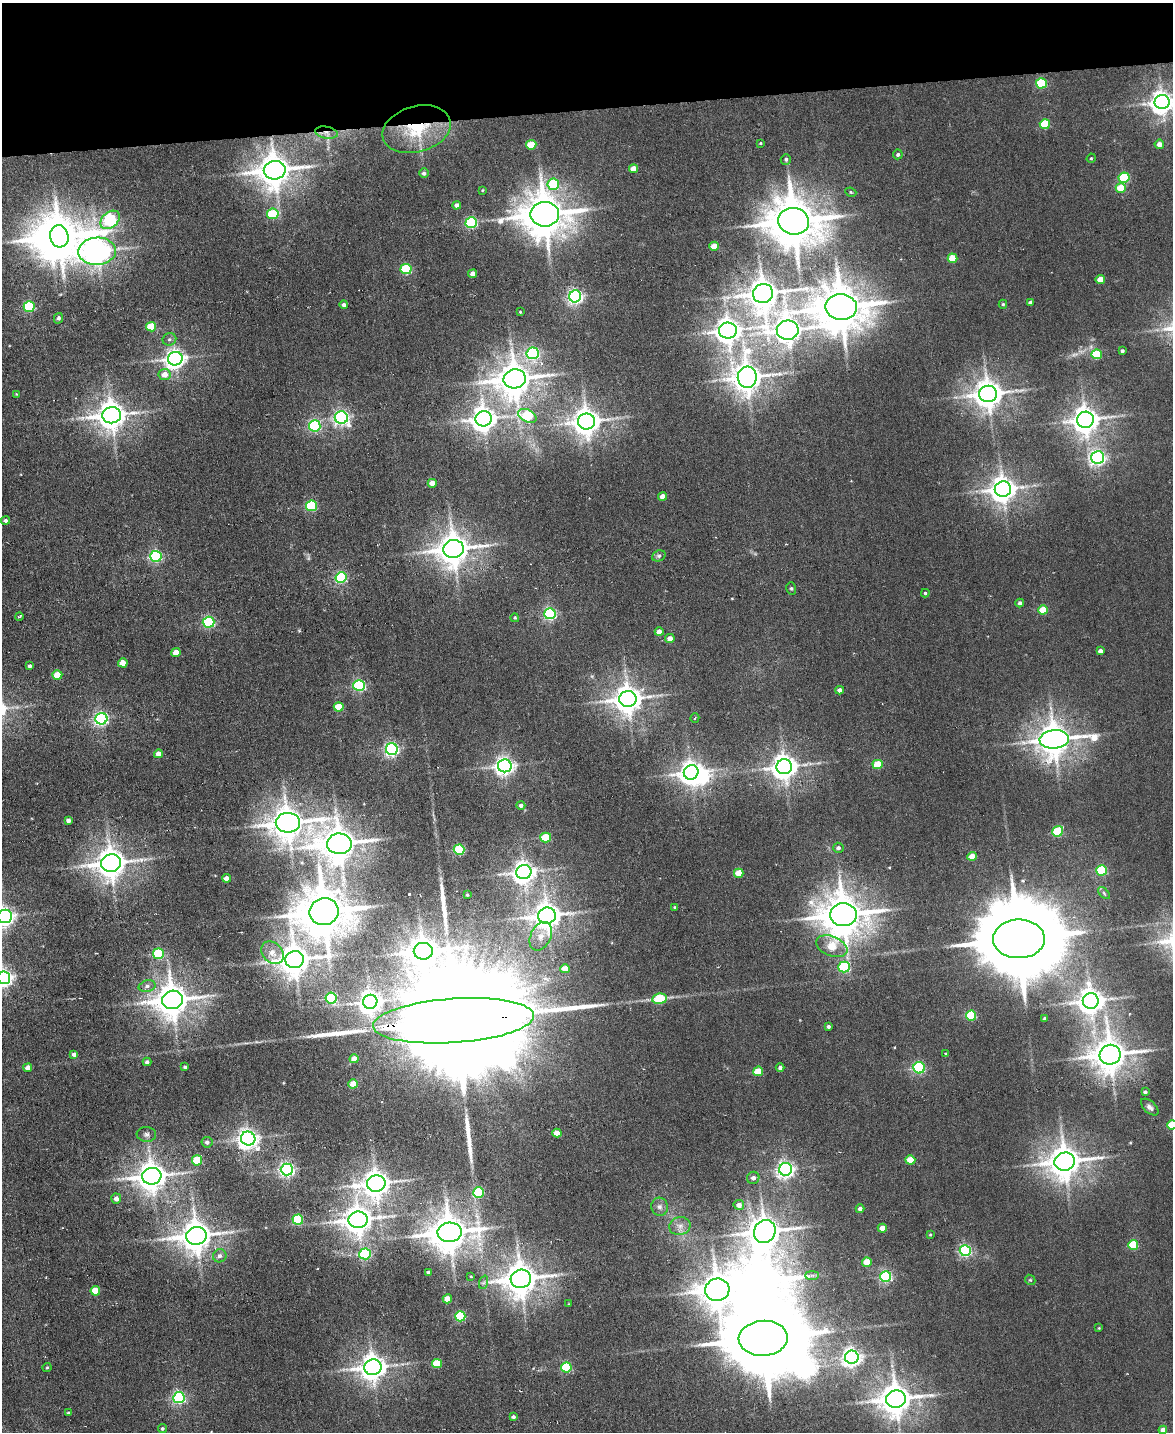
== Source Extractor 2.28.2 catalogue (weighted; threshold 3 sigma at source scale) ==
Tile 3 of 4 x 3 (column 3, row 1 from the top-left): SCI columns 2341-3511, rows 3098-4527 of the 4681 x 4658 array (HDU 1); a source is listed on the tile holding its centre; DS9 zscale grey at full resolution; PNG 1175 x 1434 px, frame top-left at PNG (2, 3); each listed source drawn as its Kron ellipse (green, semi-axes under 4 px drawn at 4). Shown black and unused: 7% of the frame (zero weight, under 3 of 6 exposures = <1% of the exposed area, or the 3 px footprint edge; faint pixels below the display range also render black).
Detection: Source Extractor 2.28.2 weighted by HDU 2 'WHT'; one run over the whole footprint, this tile lists its part. Background 0.00663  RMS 0.0082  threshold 0.0334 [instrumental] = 3 sigma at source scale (4.09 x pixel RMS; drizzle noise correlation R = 1.36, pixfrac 0.8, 0.05/0.05 arcsec/px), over >= 5 px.
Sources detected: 217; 1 too faint to see at this stretch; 4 inside a brighter object's white glare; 3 long thin detections or spike segments (spike, bleed or trail) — neither listed nor drawn; the other 209 listed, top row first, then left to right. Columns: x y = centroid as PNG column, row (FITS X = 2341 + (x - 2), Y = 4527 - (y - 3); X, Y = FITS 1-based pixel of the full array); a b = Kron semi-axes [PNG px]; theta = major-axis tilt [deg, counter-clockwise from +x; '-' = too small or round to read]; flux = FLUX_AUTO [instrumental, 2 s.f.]
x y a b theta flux
1041 83 5 5 - 55
1162 102 7 7 - 670
1045 124 5 5 - 36
417 129 35 23 16 47
326 133 11 6 -11 4.8
761 143 3 3 - 0.79
1159 144 5 4 - 5
531 145 5 4 - 24
898 154 5 4 - 1.7
1091 158 5 4 - 0.86
786 159 5 5 - 1.6
633 169 4 4 - 8
275 170 11 9 11 1600
424 173 5 4 - 2.3
1124 178 5 5 - 62
553 184 6 5 - 40
1121 188 5 5 - 18
482 190 4 3 - 0.58
851 192 6 4 -23 1.1
457 205 4 4 - 3.2
273 214 6 5 - 41
545 214 14 12 0 2900
110 220 11 7 42 130
794 221 15 13 -8 3900
471 223 5 5 - 97
59 236 11 9 -77 2600
714 246 5 4 - 13
97 251 19 13 3 920
952 258 5 4 - 17
406 269 5 5 - 56
473 274 4 4 - 5.1
1100 279 4 4 - 9.6
763 293 10 9 - 1400
575 296 6 6 - 260
1030 303 4 3 - 2.2
1003 304 4 4 - 1.1
344 305 4 4 - 2.2
29 306 5 5 - 75
841 307 16 13 -2 3500
520 312 3 2 - 0.69
58 318 5 4 - 2.2
151 327 5 4 - 28
728 330 9 8 - 850
788 330 11 9 -2 1000
169 339 7 6 - 2
1122 351 3 3 - 1.5
533 353 6 6 - 120
1097 354 5 5 - 40
175 359 7 6 - 450
165 375 6 5 - 8.2
747 377 10 9 - 1300
515 379 11 9 13 1800
16 394 4 3 - 0.59
988 394 9 8 - 1200
112 415 9 8 - 1200
527 416 10 6 -26 49
341 417 6 6 - 260
484 419 8 7 - 830
1085 420 8 8 - 1000
586 421 8 8 - 1000
315 426 6 5 - 110
1098 458 6 6 - 250
432 483 4 4 - 8
1003 489 8 7 - 960
662 496 4 4 - 7.2
312 506 5 5 - 74
6 520 4 3 - 2.6
454 549 10 9 - 1500
156 556 6 5 - 130
659 556 7 5 22 1.8
341 577 5 5 - 100
791 588 6 5 - 1.3
925 593 4 4 - 1.2
1020 603 4 4 - 2.3
1043 610 5 4 - 24
550 614 5 5 - 140
19 616 4 2 - 0.94
515 618 4 4 - 1.1
209 622 6 5 - 100
659 632 4 4 - 6.2
670 639 4 4 - 6.8
1100 651 4 4 - 3.8
176 653 4 4 - 11
123 663 5 4 - 11
30 666 3 3 - 2
57 675 5 4 - 20
359 685 5 5 - 110
840 690 4 4 - 3.8
628 699 8 8 - 1100
339 707 5 4 - 23
695 718 5 2 - 0.72
101 719 6 6 - 200
1054 739 14 9 4 1600
392 749 6 6 - 210
158 754 4 4 - 6.6
878 764 5 4 - 29
505 766 7 6 - 420
784 767 8 7 - 850
691 772 7 7 - 650
521 805 4 4 - 2.9
68 820 4 4 - 2.5
288 823 12 10 0 1600
1058 831 6 5 - 45
546 838 5 5 - 28
339 844 12 10 3 1900
838 848 5 5 - 2.2
459 850 5 5 - 55
972 856 4 4 - 11
111 863 10 8 10 1300
1102 870 5 5 - 58
524 872 7 7 - 630
739 873 5 4 - 16
226 878 4 4 - 5.1
1104 893 7 4 -46 1.4
467 895 3 3 - 0.9
675 907 4 3 - 1.3
324 912 14 13 - 4000
843 915 13 11 -3 2800
5 916 7 6 - 450
547 916 9 8 - 1000
541 936 15 10 64 7.6
1019 939 26 19 1 14000
832 946 16 10 -22 25
423 951 9 8 - 1200
272 953 12 9 -46 7.1
158 954 5 5 - 61
295 960 9 8 - 1500
844 967 5 5 - 76
565 969 4 4 - 11
4 978 6 6 - 380
147 986 8 5 14 3.1
331 998 5 5 - 89
660 999 7 5 7 44
172 1000 10 9 - 1600
1091 1001 8 8 - 910
370 1002 7 7 - 670
971 1016 5 5 - 48
1045 1019 4 3 - 2.6
453 1021 81 22 4 83000
828 1026 3 3 - 1.8
74 1054 4 4 - 3.2
945 1054 3 3 - 0.96
1110 1055 10 10 - 1800
354 1059 4 4 - 10
147 1062 4 4 - 2.1
185 1067 4 3 - 1.2
28 1068 4 4 - 5.1
780 1068 4 4 - 2.2
919 1068 6 5 - 100
758 1071 5 5 - 16
353 1084 5 4 - 15
1145 1092 4 4 - 1.9
1150 1107 10 6 -43 3.1
1172 1125 5 4 - 24
557 1133 4 4 - 10
146 1134 10 7 -4 2.8
248 1139 7 7 - 490
207 1142 5 5 - 2.7
197 1160 5 5 - 28
910 1160 5 4 - 21
1065 1162 10 9 - 1600
786 1169 6 6 - 350
287 1170 6 6 - 230
152 1176 9 8 - 1200
753 1178 6 6 - 3.4
376 1184 9 8 - 1000
478 1193 5 5 - 71
116 1199 5 5 - 4.7
739 1205 5 5 - 5.6
660 1207 9 8 - 3.3
860 1209 4 4 - 2.7
298 1220 5 5 - 53
358 1220 9 8 - 1100
680 1226 11 9 14 4.7
882 1228 4 4 - 10
450 1232 12 9 6 2200
765 1232 12 10 59 1600
930 1235 4 3 - 0.79
196 1236 10 9 - 1400
1133 1245 5 5 - 36
965 1251 5 5 - 120
365 1254 6 5 - 88
220 1256 7 6 - 3
867 1262 5 4 - 17
428 1273 4 3 - 1.6
812 1275 7 4 0 1.8
471 1276 4 3 - 0.65
886 1277 5 5 - 110
521 1279 10 9 - 1700
1030 1280 6 4 -42 1
484 1282 7 4 71 1.6
717 1290 12 11 - 1700
95 1291 5 4 - 20
447 1299 4 4 - 11
569 1304 4 3 - 0.53
460 1316 5 5 - 61
1099 1328 3 3 - 0.66
763 1338 24 17 3 14000
852 1357 7 6 - 420
437 1363 5 4 - 25
47 1367 5 3 - 1
373 1367 8 8 - 900
566 1367 5 5 - 49
179 1398 5 5 - 150
896 1399 10 8 11 1500
68 1413 3 3 - 1.2
513 1417 4 3 - 2.1
162 1429 4 4 - 1.4
1163 1430 4 4 - 5.9
Overlapping masked pixels (flux is a lower limit): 3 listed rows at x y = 417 129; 326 133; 453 1021
Isophote crosses this tile's border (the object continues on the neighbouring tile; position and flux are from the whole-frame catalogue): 4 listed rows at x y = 1162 102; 5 916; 4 978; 1172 1125